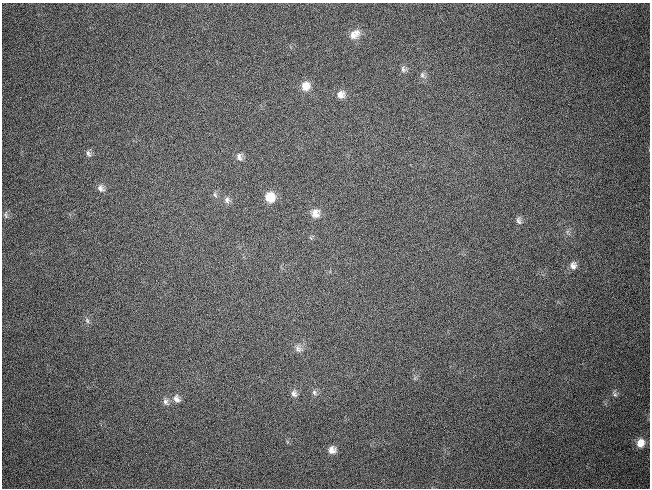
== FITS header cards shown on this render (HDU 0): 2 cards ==
NAXIS1  =                  648 / length of data axis 1
NAXIS2  =                  486 / length of data axis 2

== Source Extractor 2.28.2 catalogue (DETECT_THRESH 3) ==
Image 648 x 486 px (HDU 0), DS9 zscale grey, 1 PNG px = 1 image px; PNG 652 x 490 px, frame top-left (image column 1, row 486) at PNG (2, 3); no overlay
Background 436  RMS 36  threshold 109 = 3 sigma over >= 5 px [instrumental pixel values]
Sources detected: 25; all 25 listed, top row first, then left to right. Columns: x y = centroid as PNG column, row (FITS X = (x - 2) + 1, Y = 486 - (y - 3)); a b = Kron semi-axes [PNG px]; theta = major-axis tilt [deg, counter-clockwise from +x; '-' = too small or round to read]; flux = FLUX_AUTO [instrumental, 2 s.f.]
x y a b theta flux
357 33 12 9 -83 18000
353 35 14 11 -81 20000
403 69 9 8 - 8100
422 75 9 7 -76 8200
305 86 12 11 - 26000
341 94 10 10 - 18000
88 154 9 6 -63 7500
239 157 11 8 -76 12000
101 188 10 8 -46 11000
215 195 9 5 -64 5600
270 197 10 10 - 44000
227 200 9 7 -79 10000
315 213 11 10 - 20000
6 215 11 5 -81 6400
519 221 11 6 -85 8000
573 265 10 9 - 12000
87 321 8 6 -69 5600
298 349 11 8 -50 13000
314 392 9 6 -61 7200
294 394 10 8 -78 11000
615 394 7 5 -68 5700
176 399 11 8 -56 13000
166 402 10 7 -65 9200
640 443 10 8 70 25000
332 450 9 8 - 16000